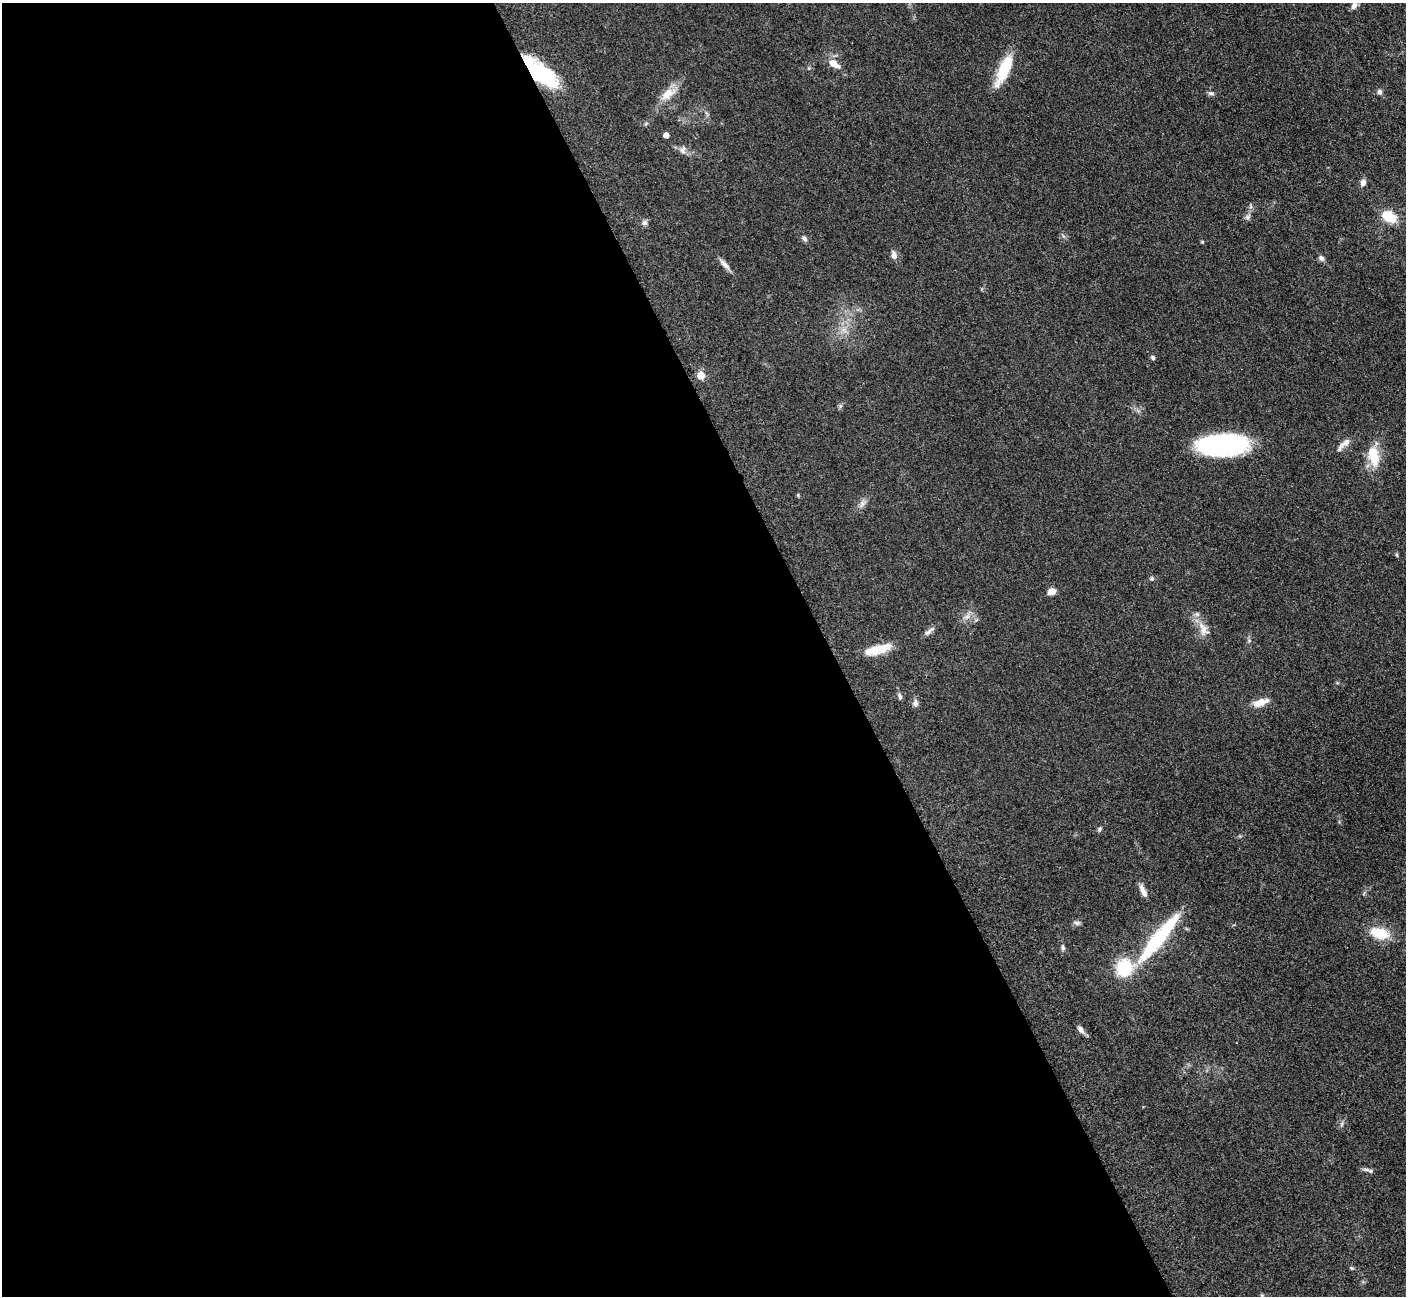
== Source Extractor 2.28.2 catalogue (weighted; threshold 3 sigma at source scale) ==
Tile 9 of 4 x 4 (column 1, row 3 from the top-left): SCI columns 19-1422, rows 1591-2884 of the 5699 x 5661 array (HDU 1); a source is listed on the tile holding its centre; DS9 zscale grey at full resolution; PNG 1408 x 1298 px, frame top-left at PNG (2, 3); no overlay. Shown black and unused: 59% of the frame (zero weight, under 3 of 5 exposures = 4% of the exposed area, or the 3 px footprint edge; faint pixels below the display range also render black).
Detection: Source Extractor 2.28.2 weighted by HDU 2 'WHT'; one run over the whole footprint, this tile lists its part. Background 0.0521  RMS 0.0055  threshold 0.0249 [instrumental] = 3 sigma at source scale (4.5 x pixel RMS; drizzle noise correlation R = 1.50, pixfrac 1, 0.05/0.05 arcsec/px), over >= 5 px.
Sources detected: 49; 2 inside a brighter object's white glare — not listed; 3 inside a brighter listed object's ellipse — not listed separately; the other 44 listed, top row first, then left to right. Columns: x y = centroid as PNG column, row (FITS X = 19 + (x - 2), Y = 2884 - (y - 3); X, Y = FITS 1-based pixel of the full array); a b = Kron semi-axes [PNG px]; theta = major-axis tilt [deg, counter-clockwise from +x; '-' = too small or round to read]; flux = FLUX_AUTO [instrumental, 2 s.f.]
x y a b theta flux
1354 5 8 6 64 2.8
833 63 11 8 -39 4.6
1004 69 36 11 66 19
541 72 46 15 -41 37
1379 92 7 6 - 1.5
1211 93 9 5 -9 1.3
668 94 24 11 35 7.8
666 135 5 4 - 3.9
682 150 11 9 76 2.6
1363 182 8 6 67 2.6
1248 217 8 6 22 1.3
1389 217 8 6 -31 25
644 223 7 6 - 1.6
804 239 8 6 -46 1.5
1202 242 3 3 - 0.66
894 255 12 7 -75 2.5
1321 258 7 7 - 1.6
725 265 18 6 -46 3
1153 358 6 5 - 1.1
701 375 5 5 - 12
1345 443 19 7 39 3.9
1222 445 49 20 2 78
1374 458 22 15 -87 12
862 504 10 6 69 2.3
1396 555 6 4 -88 0.67
1152 579 6 5 - 0.96
1052 592 7 6 - 4.8
1197 614 7 5 -42 1.3
967 617 7 5 43 1.8
929 631 18 6 37 2.3
1203 631 15 13 85 5.2
878 649 33 9 15 12
900 696 8 5 -65 1.3
1261 702 18 8 18 6.2
915 703 9 6 -84 2
1099 829 7 4 53 0.93
1142 889 16 7 -64 3.3
1077 923 8 6 -15 1.4
1380 933 23 13 -14 15
1158 940 66 15 50 43
1063 948 6 5 - 1.2
1080 1029 9 6 -50 2.7
1370 1171 9 5 -23 1.4
1262 1295 6 4 17 0.62
Overlapping masked pixels (flux is a lower limit): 1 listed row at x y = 541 72